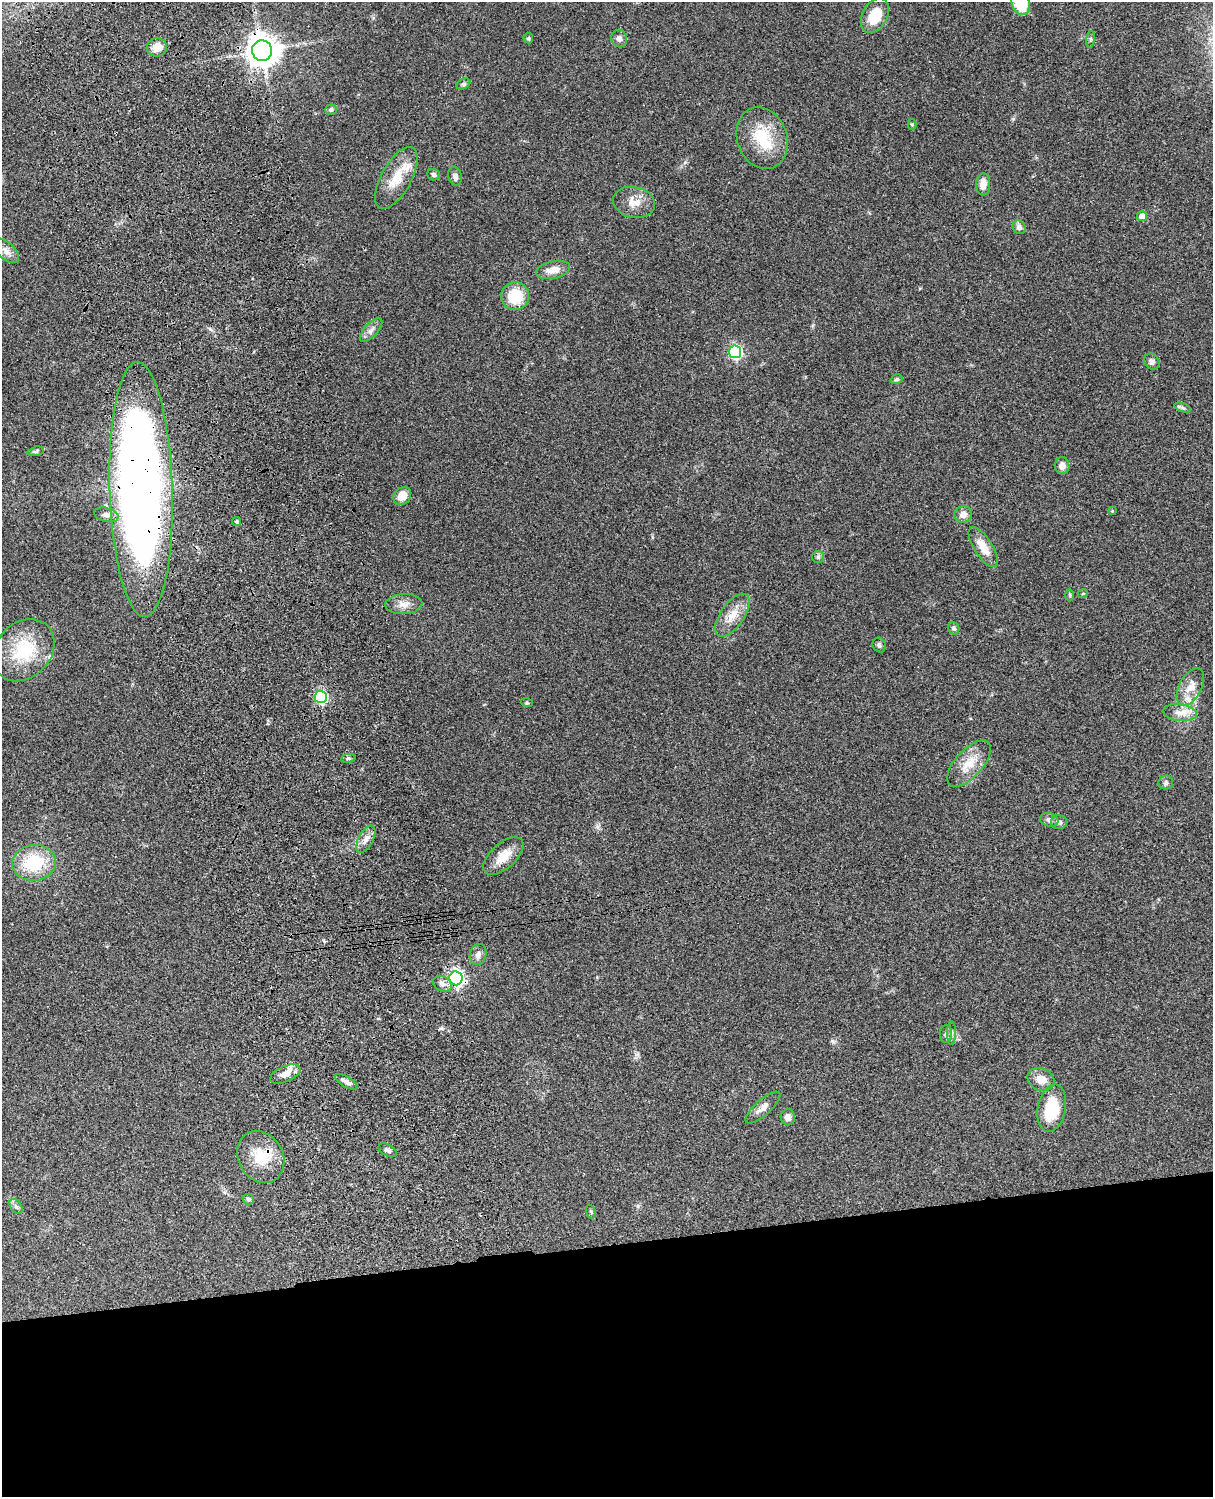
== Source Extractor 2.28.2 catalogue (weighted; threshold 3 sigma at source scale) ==
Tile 11 of 4 x 3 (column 3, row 3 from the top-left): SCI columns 2546-3756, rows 277-1771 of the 5088 x 4926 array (HDU 1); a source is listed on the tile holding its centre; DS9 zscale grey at full resolution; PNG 1215 x 1499 px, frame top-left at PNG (2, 2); each listed source drawn as its Kron ellipse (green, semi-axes under 4 px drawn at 4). Shown black and unused: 17% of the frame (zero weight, under 3 of 4 exposures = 6% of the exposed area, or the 3 px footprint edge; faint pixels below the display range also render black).
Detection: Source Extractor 2.28.2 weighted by HDU 2 'WHT'; one run over the whole footprint, this tile lists its part. Background 0.103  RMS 0.0065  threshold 0.0292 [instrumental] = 3 sigma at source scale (4.5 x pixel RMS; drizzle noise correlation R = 1.50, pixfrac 1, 0.05/0.05 arcsec/px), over >= 5 px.
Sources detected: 78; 2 inside a brighter object's white glare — neither listed nor drawn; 5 inside a brighter listed object's ellipse — not listed separately; the other 71 listed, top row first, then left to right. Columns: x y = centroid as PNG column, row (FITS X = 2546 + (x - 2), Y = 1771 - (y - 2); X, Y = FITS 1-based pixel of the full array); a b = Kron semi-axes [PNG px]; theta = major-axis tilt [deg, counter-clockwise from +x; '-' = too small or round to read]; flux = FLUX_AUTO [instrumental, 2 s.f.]
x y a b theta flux
1021 2 13 9 -75 28
875 15 18 12 60 15
528 38 5 5 - 0.77
619 38 9 8 - 2.6
1090 39 8 4 82 1.1
157 47 10 9 - 7.3
262 51 10 10 - 940
463 84 7 5 26 1.2
331 110 6 5 - 1.5
912 125 5 4 - 0.82
762 138 31 25 -70 26
434 175 6 5 - 1.5
455 176 9 6 -77 2.9
396 178 34 15 61 16
983 184 11 7 87 5.9
634 202 21 15 -11 8.8
1142 216 5 5 - 5.3
1019 227 7 6 - 2.9
6 251 16 8 -42 4.7
553 270 17 8 12 7.1
515 296 14 14 - 19
371 330 15 6 48 3.4
735 352 6 6 - 100
1152 362 8 7 - 2.5
897 379 6 4 16 1.1
1182 407 9 4 -19 1.2
36 451 8 4 14 1.1
1062 466 8 7 - 4
141 489 127 31 -88 720
402 496 10 8 47 8.1
1112 511 3 3 - 0.47
963 514 9 8 - 4.2
106 515 12 7 -15 2.8
237 521 4 4 - 1
983 547 23 9 -57 9.1
818 557 6 6 - 1.3
1083 593 5 3 - 0.58
1070 595 6 4 -89 0.73
404 604 18 10 4 5.7
732 615 24 12 55 10
954 628 6 5 - 1.4
879 645 7 6 - 1.5
24 650 34 27 46 34
1190 687 20 11 61 8.3
321 697 6 6 - 91
527 703 6 4 -18 0.68
1180 712 17 8 -7 6.3
348 758 7 3 8 0.96
969 763 29 13 48 13
1166 783 7 7 - 1.7
1049 820 9 6 -18 2.1
1059 822 8 7 - 2.6
366 839 15 7 61 4.2
503 856 24 12 42 11
34 863 22 18 7 30
478 954 10 8 73 3.2
456 978 7 6 - 190
442 984 10 7 -28 2.8
951 1033 12 4 90 2
946 1034 9 6 90 1.9
285 1074 16 8 23 5.7
1041 1079 14 11 -25 6.6
346 1082 12 5 -30 2.9
763 1107 22 7 41 4.5
1052 1108 24 14 79 25
788 1117 8 7 - 2.9
388 1150 10 5 -29 1.9
261 1157 27 22 -60 19
248 1199 5 5 - 1.7
16 1206 8 5 -54 1.7
591 1211 7 4 -71 0.93
Overlapping masked pixels (flux is a lower limit): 4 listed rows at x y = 262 51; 141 489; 456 978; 261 1157
Isophote crosses this tile's border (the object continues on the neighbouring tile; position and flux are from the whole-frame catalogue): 1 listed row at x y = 1021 2
Unlisted compact peaks at least as high as the median listed source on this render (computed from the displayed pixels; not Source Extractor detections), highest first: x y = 832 1041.